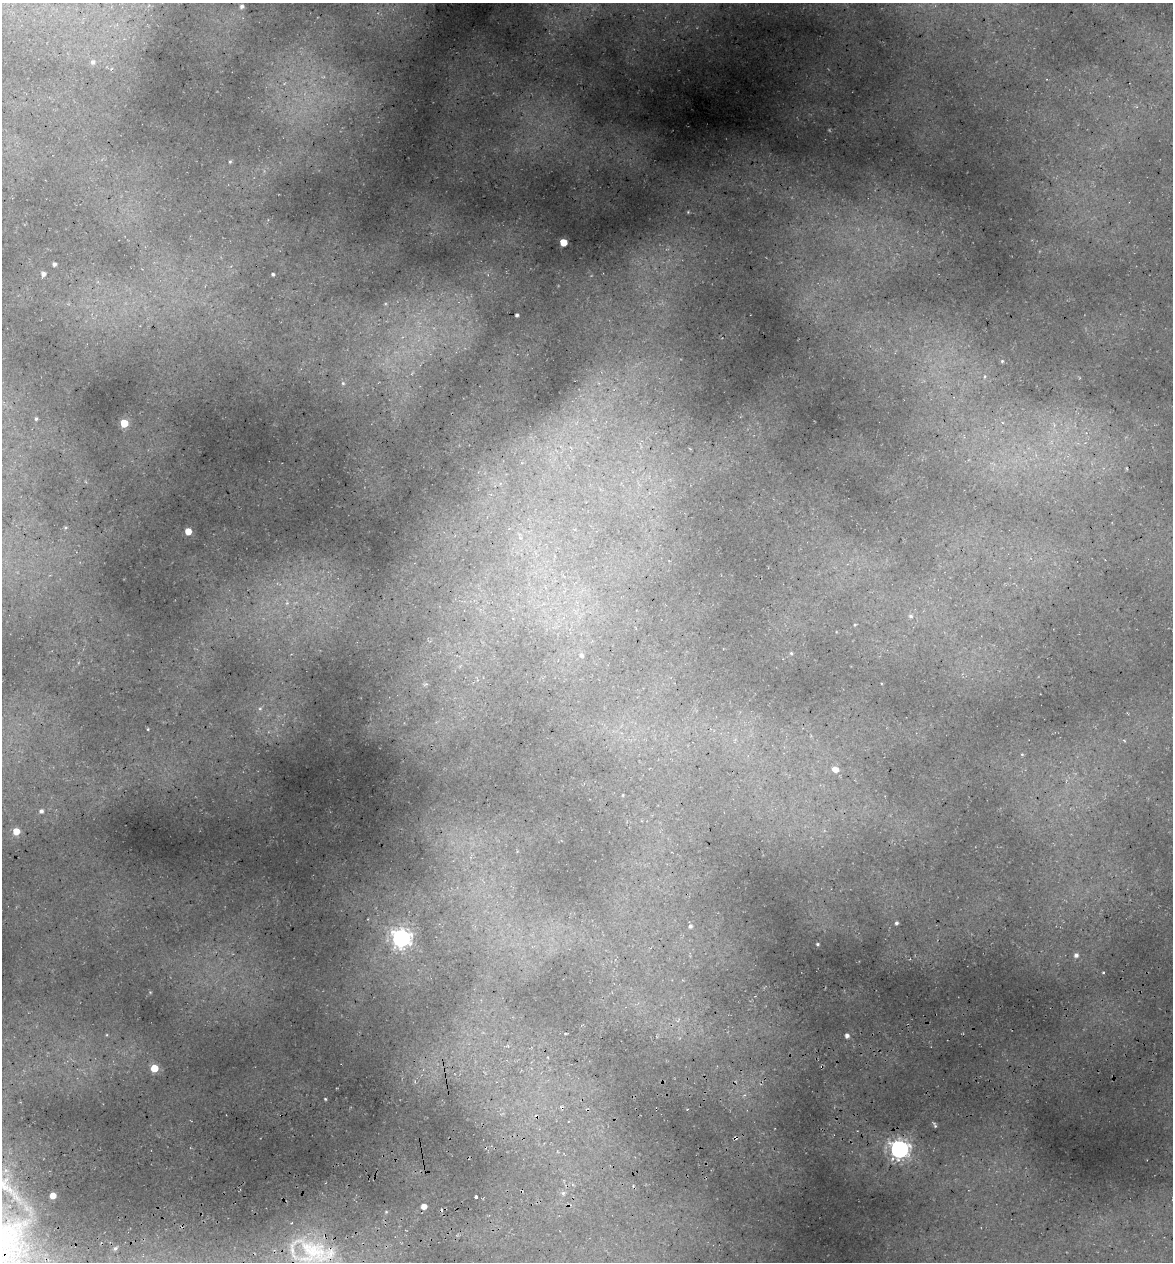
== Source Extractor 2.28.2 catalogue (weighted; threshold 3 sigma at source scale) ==
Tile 7 of 4 x 4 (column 3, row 2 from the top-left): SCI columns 2485-3655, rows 2597-3856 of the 4922 x 5194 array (HDU 1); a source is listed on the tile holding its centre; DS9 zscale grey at full resolution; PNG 1175 x 1264 px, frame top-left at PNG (2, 3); no overlay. Shown black and unused: <1% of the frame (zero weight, under 3 of 5 exposures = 5% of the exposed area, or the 3 px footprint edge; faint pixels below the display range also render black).
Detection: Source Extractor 2.28.2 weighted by HDU 2 'WHT'; one run over the whole footprint, this tile lists its part. Background 0.16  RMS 0.0083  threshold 0.0373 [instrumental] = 3 sigma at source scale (4.5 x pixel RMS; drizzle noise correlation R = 1.50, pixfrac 1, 0.0396/0.0396 arcsec/px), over >= 5 px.
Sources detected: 45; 3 cosmic-ray / hot-pixel residue — not listed; the other 42 listed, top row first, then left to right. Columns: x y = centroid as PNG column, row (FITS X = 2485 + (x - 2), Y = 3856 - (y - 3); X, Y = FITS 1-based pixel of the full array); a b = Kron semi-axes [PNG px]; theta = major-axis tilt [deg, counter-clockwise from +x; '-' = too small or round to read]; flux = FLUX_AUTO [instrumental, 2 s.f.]
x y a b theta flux
242 6 6 6 - 2.5
93 62 7 6 - 2.6
230 162 4 4 - 0.91
563 242 5 5 - 22
54 264 4 4 - 2.1
43 274 5 4 - 3
273 274 3 3 - 1.3
517 315 4 3 - 1.7
1002 361 5 5 - 1.2
343 383 5 4 - 1.1
36 419 4 3 - 1.1
124 423 5 5 - 23
188 531 5 5 - 13
287 603 5 5 - 1.9
911 616 7 5 -2 1.7
855 625 4 3 - 0.77
791 653 4 4 - 0.95
581 655 6 5 - 2.1
260 708 6 4 0 1.1
835 769 8 6 -22 6.6
623 795 5 3 - 0.62
41 811 5 5 - 2.2
16 831 5 5 - 13
896 923 3 3 - 1.5
690 926 5 5 - 1.6
401 938 7 7 - 410
817 944 3 2 - 0.89
1076 955 5 5 - 2.7
1103 972 3 3 - 0.89
847 1035 4 4 - 2.8
154 1068 5 5 - 23
744 1095 4 4 - 1.3
325 1099 3 3 - 0.78
935 1125 7 4 -63 1.3
899 1149 7 7 - 440
563 1193 6 6 - 1.9
53 1195 4 4 - 9.2
476 1197 3 3 - 4.8
424 1206 4 4 - 7.5
386 1212 5 4 - 0.73
115 1248 4 4 - 1.1
313 1251 42 30 -14 56
Overlapping masked pixels (flux is a lower limit): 1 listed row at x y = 313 1251